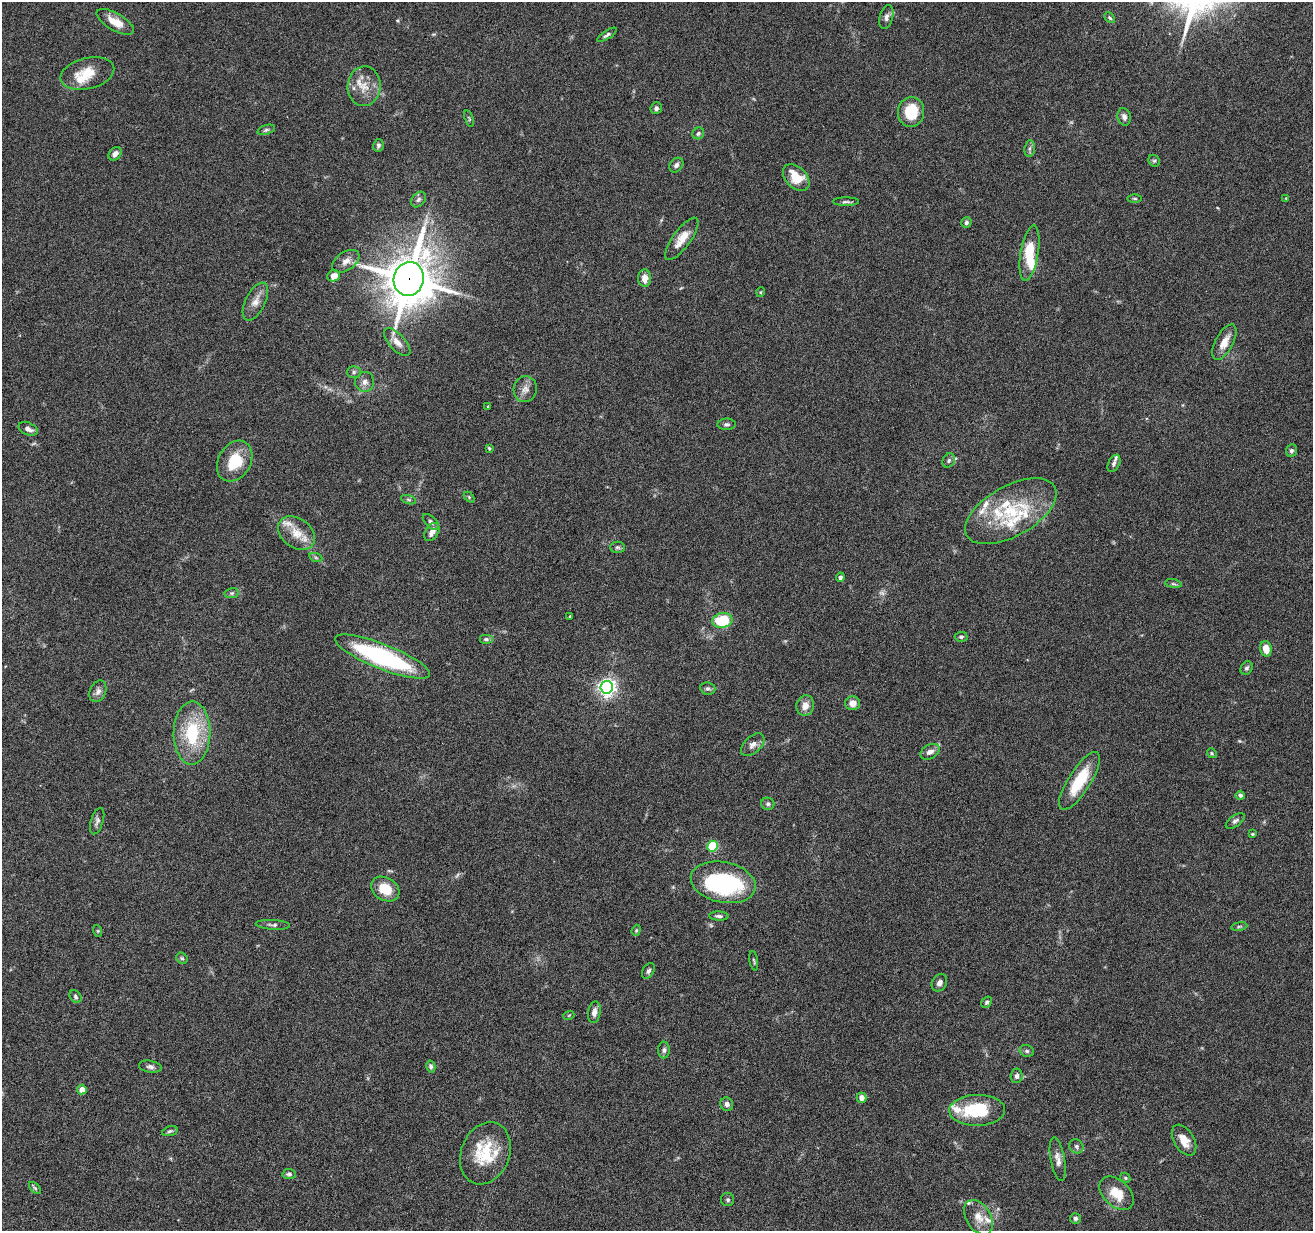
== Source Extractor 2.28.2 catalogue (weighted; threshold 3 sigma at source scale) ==
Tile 7 of 4 x 4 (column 3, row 2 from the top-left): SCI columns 2624-3934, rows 2712-3940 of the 5244 x 5296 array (HDU 1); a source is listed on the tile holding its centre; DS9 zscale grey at full resolution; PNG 1315 x 1233 px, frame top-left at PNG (2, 2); each listed source drawn as its Kron ellipse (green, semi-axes under 4 px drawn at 4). Shown black and unused: <1% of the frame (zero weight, under 4 of 8 exposures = <1% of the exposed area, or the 3 px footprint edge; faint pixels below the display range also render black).
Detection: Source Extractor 2.28.2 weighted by HDU 2 'WHT'; one run over the whole footprint, this tile lists its part. Background 0.0779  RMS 0.0044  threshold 0.0181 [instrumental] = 3 sigma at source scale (4.09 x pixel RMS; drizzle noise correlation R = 1.36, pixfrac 0.8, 0.05/0.05 arcsec/px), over >= 5 px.
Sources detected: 133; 3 too faint to see at this stretch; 2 inside a brighter object's white glare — neither listed nor drawn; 14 inside a brighter listed object's ellipse — not listed separately; the other 114 listed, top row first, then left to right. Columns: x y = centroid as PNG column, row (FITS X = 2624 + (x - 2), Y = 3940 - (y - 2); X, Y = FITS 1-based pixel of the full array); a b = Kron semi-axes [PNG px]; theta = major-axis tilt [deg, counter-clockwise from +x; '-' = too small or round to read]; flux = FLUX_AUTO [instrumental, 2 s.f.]
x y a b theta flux
886 17 12 6 76 1.6
1110 18 6 4 -46 0.63
115 22 21 8 -30 5.9
607 35 11 4 32 1
87 74 27 15 13 9.8
364 86 20 16 86 6.9
656 108 6 5 - 1.2
911 112 15 13 83 13
1124 117 9 6 -74 1.7
469 118 8 3 -72 0.57
266 130 9 4 19 0.8
698 133 6 5 - 0.94
378 145 6 5 - 0.92
1030 148 8 5 83 1.1
115 154 7 5 49 2.3
1154 161 6 5 - 0.7
676 165 8 6 50 1.2
796 177 16 10 -47 9.1
1135 198 7 3 -1 0.56
1286 198 4 3 - 0.31
418 199 9 6 46 1.2
846 202 13 4 0 0.95
966 222 5 5 - 0.93
682 239 25 9 54 5.5
1029 253 28 9 80 11
346 261 15 9 34 2.9
334 276 6 5 - 3.5
645 278 9 6 -88 3.5
409 279 17 15 74 1700
761 292 5 3 - 0.36
255 301 20 10 64 3.9
397 342 17 8 -48 3.1
1224 342 19 8 62 4.8
354 372 7 6 - 0.98
365 382 10 9 - 2.1
525 389 13 11 77 3
488 406 3 3 - 0.38
727 424 9 6 0 1.1
28 429 10 6 -25 2.3
489 448 4 4 - 0.52
1291 451 6 5 - 1.1
949 460 7 6 - 0.96
235 461 21 16 59 13
1114 463 9 5 64 1.2
469 497 6 4 -46 0.49
409 500 8 3 -19 0.62
1011 511 50 25 29 26
431 522 10 5 -45 1.1
432 532 10 6 58 2.6
297 533 20 14 -36 7.1
617 547 7 5 0 0.91
316 558 6 4 -20 0.65
840 577 5 4 - 1.2
1173 584 8 4 -9 0.76
232 593 7 5 11 0.78
570 616 4 3 - 0.37
722 620 10 7 11 17
961 637 6 5 - 0.78
486 639 7 5 0 0.85
1266 649 8 5 -75 4.5
382 657 50 12 -22 59
1247 668 7 5 59 0.87
607 687 6 6 - 180
708 688 7 6 - 1
98 691 11 8 67 2
853 703 7 7 - 3.1
805 706 10 8 75 3.4
192 733 31 18 89 22
753 745 14 8 43 2.4
930 752 10 7 29 2.3
1212 753 5 4 - 0.5
1079 781 33 11 58 17
1240 795 4 4 - 1
768 804 7 6 - 0.93
97 821 13 6 72 1.4
1235 821 11 5 36 1.2
1252 834 4 3 - 0.49
712 846 5 5 - 32
723 882 33 20 -12 49
385 889 15 11 -30 8.8
719 916 10 4 -3 1.1
273 925 17 5 -4 1.3
1239 926 8 4 9 0.67
636 930 6 4 69 0.49
98 931 6 4 -72 0.44
182 958 6 5 - 0.67
754 961 10 3 -80 0.51
648 971 8 5 57 1
939 983 9 7 57 1.6
75 996 7 5 -50 0.82
987 1002 6 4 56 0.84
594 1012 11 6 81 2.2
569 1015 5 3 - 0.36
664 1050 8 6 89 1.1
1027 1051 7 5 -15 0.89
431 1066 6 4 -77 0.99
150 1067 11 6 -9 1.3
1017 1076 7 6 - 1.3
82 1089 5 4 - 3.3
862 1098 5 5 - 2.4
727 1104 7 6 - 1.4
977 1110 28 15 1 21
170 1131 8 4 17 0.77
1184 1140 17 10 -59 5.1
1076 1146 7 6 - 1
485 1153 32 24 68 17
1058 1159 22 7 -79 2.9
289 1174 6 5 - 0.93
1125 1178 5 4 - 0.53
35 1188 7 4 -46 0.71
1117 1193 20 13 -44 8.5
728 1200 6 6 - 0.78
978 1217 19 12 -59 5.4
1075 1218 5 5 - 0.92
Overlapping masked pixels (flux is a lower limit): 1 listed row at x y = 409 279